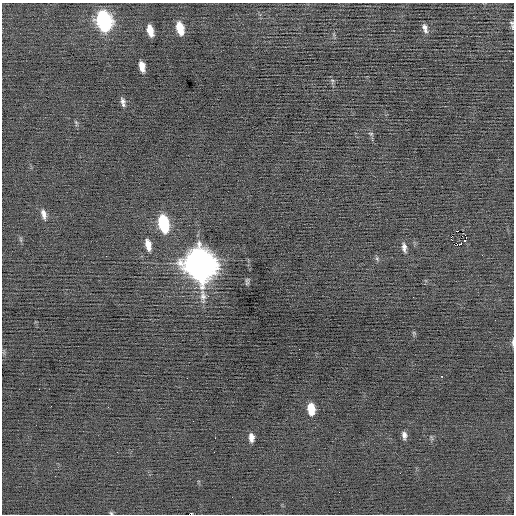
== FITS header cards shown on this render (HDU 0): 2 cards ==
NAXIS1  =                  512 / Axis length
NAXIS2  =                  512 / Axis length

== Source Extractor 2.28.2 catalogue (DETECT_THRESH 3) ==
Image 512 x 512 px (HDU 0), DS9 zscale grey, 1 PNG px = 1 image px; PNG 516 x 516 px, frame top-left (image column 1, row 512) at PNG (2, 3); no overlay
Background -0.0635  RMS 0.74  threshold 2.23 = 3 sigma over >= 5 px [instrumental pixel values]
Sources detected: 31; all 31 listed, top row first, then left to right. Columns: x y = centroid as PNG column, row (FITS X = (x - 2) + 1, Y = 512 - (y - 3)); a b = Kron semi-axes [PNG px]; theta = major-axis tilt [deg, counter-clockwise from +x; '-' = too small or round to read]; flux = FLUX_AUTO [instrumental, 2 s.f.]
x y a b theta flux
104 21 13 8 -77 9500
512 24 10 4 -78 120
180 28 11 6 -76 1000
425 28 12 5 -72 210
150 30 10 5 -76 680
142 66 9 5 -78 440
332 80 6 4 -19 72
123 102 11 5 -77 190
371 134 7 4 -16 75
44 214 14 6 -75 270
163 224 13 7 -77 3700
458 231 3 2 - 1500
466 236 5 2 - 60
451 237 2 2 - 110
465 240 3 2 - 49
461 244 3 2 - 380
148 245 13 6 -77 440
404 247 11 5 -84 220
200 265 15 12 -72 73000
247 282 8 4 82 95
203 295 16 8 -85 380
208 296 3 2 - 120
513 343 9 3 87 90
442 376 3 2 - 100
311 409 10 6 -83 1000
404 435 9 5 -87 200
251 437 8 5 -83 290
215 438 2 2 - 79
214 452 2 2 - 21
111 513 6 4 -43 62
189 514 4 2 - 330
At the frame edge (FLAGS 8, measured only in part): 4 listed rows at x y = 512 24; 513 343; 111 513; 189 514